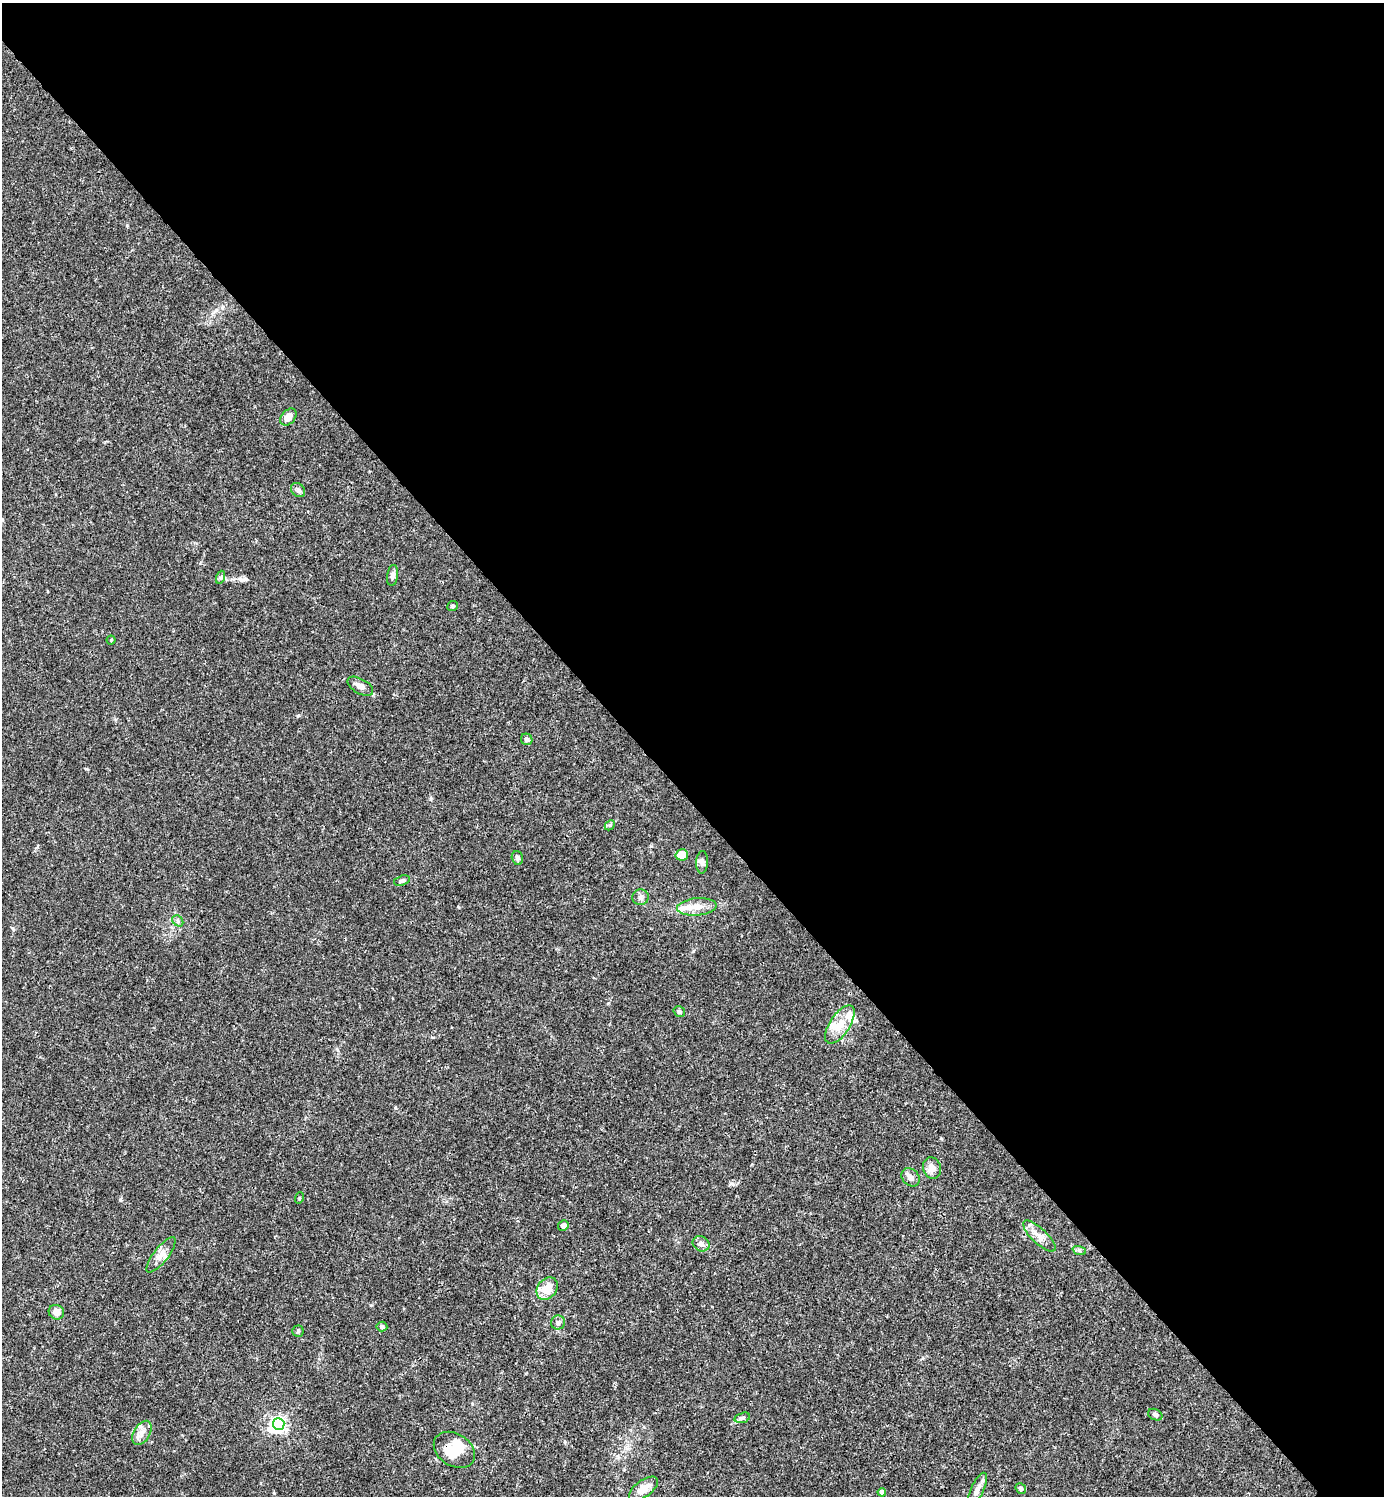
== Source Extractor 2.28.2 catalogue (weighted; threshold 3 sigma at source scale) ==
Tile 3 of 4 x 4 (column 3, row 1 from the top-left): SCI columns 3062-4443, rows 4484-5977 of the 5981 x 5982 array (HDU 1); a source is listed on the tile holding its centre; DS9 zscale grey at full resolution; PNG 1386 x 1498 px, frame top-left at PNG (2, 3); each listed source drawn as its Kron ellipse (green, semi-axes under 4 px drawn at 4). Shown black and unused: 54% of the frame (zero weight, under 3 of 4 exposures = <1% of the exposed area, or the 3 px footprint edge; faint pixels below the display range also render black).
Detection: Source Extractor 2.28.2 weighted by HDU 2 'WHT'; one run over the whole footprint, this tile lists its part. Background 0.0153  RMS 0.0022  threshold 0.0098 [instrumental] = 3 sigma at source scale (4.5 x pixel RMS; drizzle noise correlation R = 1.50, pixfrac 1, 0.05/0.05 arcsec/px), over >= 5 px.
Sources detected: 49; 3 inside a brighter object's white glare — neither listed nor drawn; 6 inside a brighter listed object's ellipse — not listed separately; the other 40 listed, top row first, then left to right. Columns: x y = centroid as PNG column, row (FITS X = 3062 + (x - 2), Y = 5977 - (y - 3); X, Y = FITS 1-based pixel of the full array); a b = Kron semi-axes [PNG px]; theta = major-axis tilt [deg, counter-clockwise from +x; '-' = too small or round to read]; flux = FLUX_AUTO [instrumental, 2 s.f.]
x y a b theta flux
288 417 10 6 50 1.7
298 490 8 6 -45 0.61
392 575 10 5 82 0.98
221 577 6 4 71 0.33
453 606 5 4 - 0.4
111 640 4 4 - 0.24
360 686 14 7 -30 1.3
527 739 6 5 - 0.57
610 825 6 4 45 0.33
682 855 6 5 - 3.4
517 858 7 5 -74 0.53
702 862 11 6 87 0.72
402 881 8 5 18 0.51
640 897 8 8 - 0.72
697 907 20 8 5 2.4
178 921 6 5 - 0.39
679 1012 6 5 - 0.49
840 1024 22 10 57 3.5
932 1168 11 9 -72 1.8
910 1177 10 8 -46 1.1
299 1198 6 3 71 0.18
563 1225 5 5 - 0.72
1039 1236 21 7 -43 1.8
701 1244 9 7 -31 0.91
1079 1250 7 4 -19 0.41
161 1255 21 7 52 1.8
547 1289 12 9 52 3.6
56 1312 8 7 - 1.7
558 1322 7 7 - 0.69
382 1326 5 5 - 0.47
298 1331 5 5 - 0.33
1155 1415 7 5 -28 0.62
742 1418 8 5 17 0.48
279 1424 6 5 - 56
142 1433 13 8 59 1.4
454 1450 22 16 -32 4.1
1021 1488 6 5 - 0.55
643 1489 17 8 37 2.7
977 1490 19 6 65 1.4
882 1492 4 4 - 1.2
Overlapping masked pixels (flux is a lower limit): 1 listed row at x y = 454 1450
Unlisted compact peaks at least as high as the median listed source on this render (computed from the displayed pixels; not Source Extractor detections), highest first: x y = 86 769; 127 225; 298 716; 458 907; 120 1199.